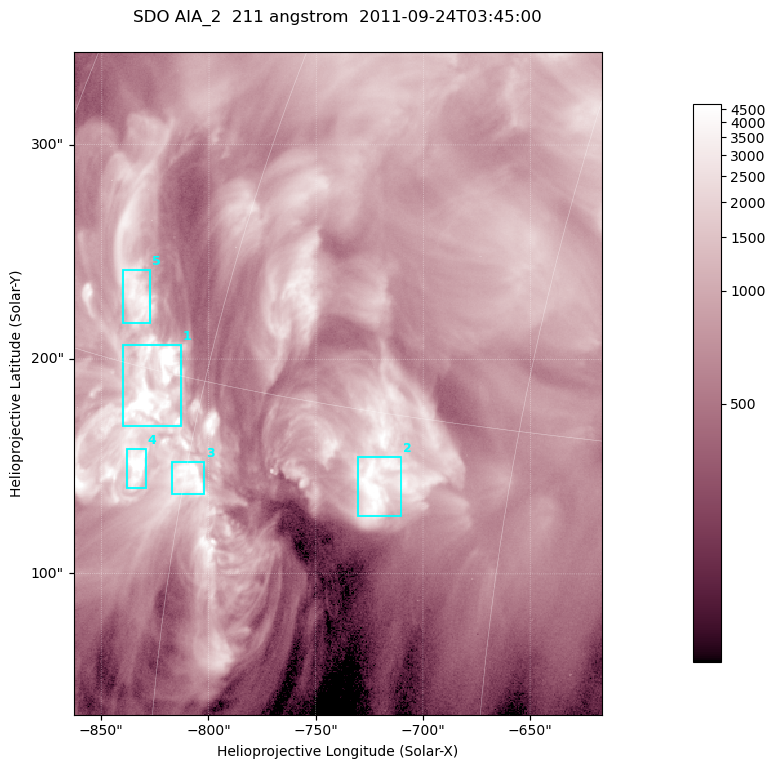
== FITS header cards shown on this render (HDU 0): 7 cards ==
TELESCOP= 'SDO     '           /
INSTRUME= 'AIA_2   '           /
WAVELNTH=                  211 /
WAVEUNIT= 'angstrom'           /
DATE-OBS= '2011-09-24T03:45:00.62' /
CTYPE1  = 'HPLN-TAN'           /
CTYPE2  = 'HPLT-TAN'           /

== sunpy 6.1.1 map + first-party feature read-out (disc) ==
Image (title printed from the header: SDO AIA_2  211 angstrom  2011-09-24T03:45:00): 410 x 514 px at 0.601 arcsec/px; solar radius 956 arcsec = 1592 px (partial field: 2.6% of the solar disc is inside the frame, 100% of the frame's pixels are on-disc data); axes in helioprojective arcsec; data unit not stated in the header (colour bar unlabelled)
Pointing: header CRPIX1/2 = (2038.91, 2046.17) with CRVAL1/2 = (0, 0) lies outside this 410 x 514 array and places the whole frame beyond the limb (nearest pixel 1.41 R_sun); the SolarSoft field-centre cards XCEN/YCEN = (-739.8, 188.7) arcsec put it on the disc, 1315 arcsec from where CRPIX/CRVAL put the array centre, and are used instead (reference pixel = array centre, CRVAL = XCEN/YCEN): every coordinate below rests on XCEN/YCEN
Orientation: roll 0.0565 deg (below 1 deg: not rotated)
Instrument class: DISC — disc imager (sunpy class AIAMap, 211 A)
Bright regions (active regions / flare kernels): reference = the on-disc median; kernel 3 px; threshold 5 sigma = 2335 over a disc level ~780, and >= 1.15x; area >= 210 px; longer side >= 5 px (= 3 arcsec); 5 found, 5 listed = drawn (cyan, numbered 1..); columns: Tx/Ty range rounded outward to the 2 arcsec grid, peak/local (2 s.f.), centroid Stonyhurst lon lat
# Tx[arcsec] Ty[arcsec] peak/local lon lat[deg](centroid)
1 -840..-812 168..208 11 -63 +14
2 -730..-710 126..156 6.7 -51 +13
3 -818..-802 136..152 8.4 -60 +12
4 -838..-828 140..158 14 -63 +12
5 -840..-826 216..242 5.3 -65 +17